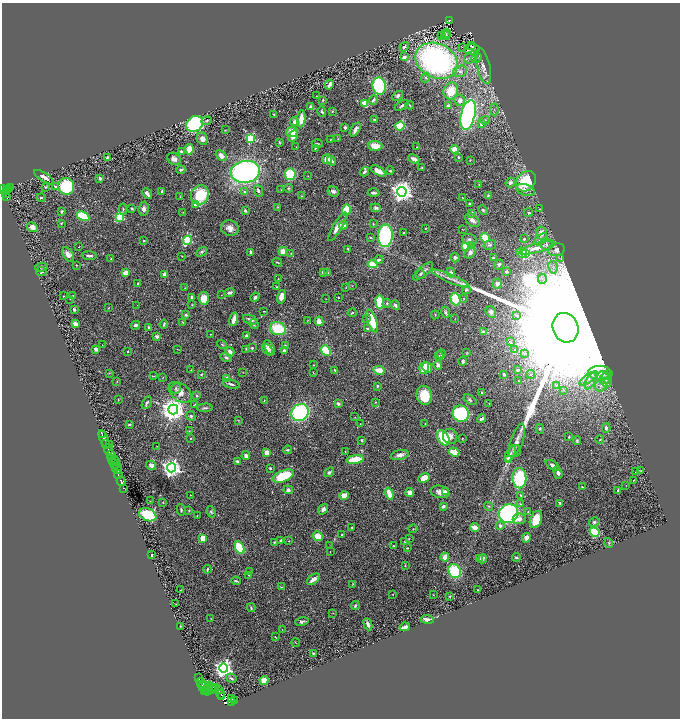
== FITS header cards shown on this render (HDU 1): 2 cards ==
NAXIS1  =                 1356
NAXIS2  =                 1432

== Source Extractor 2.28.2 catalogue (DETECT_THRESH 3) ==
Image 1356 x 1432 px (HDU 1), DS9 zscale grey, zoomed out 1/2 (1 PNG px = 2 x 2 image px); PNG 682 x 720 px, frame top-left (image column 1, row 1431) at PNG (2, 3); each listed source drawn as its Kron ellipse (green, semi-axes under 4 px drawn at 4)
Background 0.477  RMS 0.026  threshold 0.079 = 3 sigma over >= 5 px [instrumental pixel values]
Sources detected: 498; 35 cannot appear on this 1/2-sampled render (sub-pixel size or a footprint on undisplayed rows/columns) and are neither listed nor drawn; the other 463 listed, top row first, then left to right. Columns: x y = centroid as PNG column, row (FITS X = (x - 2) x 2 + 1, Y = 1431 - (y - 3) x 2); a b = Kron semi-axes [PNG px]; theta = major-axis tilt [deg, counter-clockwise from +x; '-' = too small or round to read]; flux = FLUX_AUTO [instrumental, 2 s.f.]
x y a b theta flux
450 20 3 2 - 51
447 33 5 3 - 4.1
442 36 3 2 - 54
446 36 4 3 - 4.3
471 45 4 3 - 9.9
404 47 5 2 - 17
462 47 2 1 - 30
472 49 7 5 -5 28
404 57 4 3 - 20
471 58 7 5 36 18
477 58 5 3 - 6.1
436 61 22 17 -27 1500
483 66 18 6 -77 42
460 71 7 5 20 21
426 78 5 4 - 7.7
329 85 5 3 - 27
379 86 8 6 -83 550
451 91 8 7 - 99
316 96 3 2 - 2.1
398 96 5 4 - 10
323 100 4 3 - 5.3
373 100 5 4 - 11
460 100 5 5 - 25
365 104 4 3 - 76
402 105 8 3 32 10
409 105 4 3 - 6.5
448 106 3 3 - 9
310 107 4 3 - 14
494 109 6 2 89 5.1
332 111 3 3 - 3.9
322 112 5 3 - 8
273 114 2 1 - 2.7
468 115 15 7 77 1300
301 119 8 3 84 62
374 119 4 2 - 3.6
485 120 5 4 - 8.6
206 121 5 4 - 7.4
294 122 4 3 - 18
195 124 9 7 38 800
481 124 3 3 - 18
400 126 5 4 - 120
345 127 3 3 - 11
225 130 3 2 - 2.6
355 130 8 3 59 18
292 132 6 5 - 58
293 136 6 4 63 31
251 138 3 3 - 390
202 139 6 5 - 34
338 139 3 2 - 2.7
330 140 2 2 - 1.5
279 142 4 3 - 4
317 144 5 2 - 5.5
375 146 7 5 -4 66
296 147 3 3 - 2.5
416 147 2 1 - 2.1
315 148 3 2 - 4
189 149 5 3 - 66
454 149 4 3 - 78
181 152 3 3 - 12
221 156 6 4 -44 31
107 157 3 2 - 6.3
458 157 3 2 - 6.3
174 159 7 5 -35 26
327 159 5 5 - 56
414 159 5 3 - 29
470 160 3 2 - 3.2
332 161 5 3 - 14
422 168 4 3 - 3.8
181 170 4 3 - 8
378 171 8 4 -30 34
390 171 4 3 - 6.1
245 172 14 11 8 1600
364 172 5 3 - 14
290 174 5 5 - 240
308 176 2 2 - 1.8
44 177 11 3 -33 32
100 178 4 3 - 9
526 181 11 9 45 200
510 183 5 4 - 15
479 185 3 2 - 3.4
66 186 8 8 - 340
46 187 4 3 - 6.9
55 187 2 2 - 42
10 188 4 2 - 30
289 188 4 3 - 5.4
8 189 4 2 - 28
4 190 5 2 - 100
7 190 2 2 - 27
281 190 2 2 - 2.2
525 190 10 5 -17 26
162 191 3 3 - 11
258 191 6 3 -72 14
333 191 6 5 - 16
245 192 4 4 - 8
402 192 5 4 - 4000
147 193 6 3 -48 16
374 193 6 3 2 10
5 194 3 2 - 47
200 195 10 8 59 220
301 196 3 2 - 2.7
488 196 3 3 - 6.2
6 197 4 3 - 68
180 197 3 2 - 2.5
41 198 4 3 - 6.9
462 198 2 2 - 2.6
469 203 3 2 - 4.7
195 205 3 3 - 22
278 207 4 2 - 2.5
376 208 5 3 - 13
123 209 5 3 - 7.5
132 209 3 2 - 10
144 209 7 5 86 19
539 209 4 3 - 4.3
346 210 6 3 75 210
483 210 5 3 - 6.3
245 211 3 2 - 9.9
62 212 4 2 - 7.7
183 212 2 2 - 2.4
529 212 4 3 - 6.8
472 213 3 3 - 11
83 216 7 4 -27 180
120 217 3 3 - 290
472 220 8 5 -43 23
61 223 3 2 - 4.3
373 224 3 2 - 3.6
343 225 4 4 - 26
32 227 5 4 - 46
337 227 16 4 60 55
230 228 9 7 -17 36
426 228 2 2 - 3.2
462 229 2 1 - 1.4
404 233 3 2 - 5.5
541 233 6 5 - 38
385 236 11 7 88 640
370 238 2 2 - 3.9
485 238 5 4 - 75
524 239 2 2 - 9.2
541 239 8 4 37 15
144 240 2 2 - 13
187 240 4 3 - 360
469 240 7 5 -22 16
546 244 6 5 - 17
490 245 6 5 - 12
465 246 4 4 - 61
471 246 2 2 - 69
79 247 2 1 - 2.3
537 248 19 4 15 70
348 249 3 3 - 4.7
556 250 8 6 11 34
283 251 4 4 - 41
202 252 6 3 33 8.7
251 252 3 2 - 12
291 253 3 3 - 3.3
470 253 6 4 55 23
522 253 5 5 - 71
526 253 3 3 - 360
68 254 8 5 -57 26
89 256 7 3 -3 13
182 256 2 2 - 2
455 257 5 4 - 15
494 258 4 2 - 16
561 258 4 3 - 5.2
111 259 3 2 - 2.9
379 260 4 4 - 14
277 262 5 2 - 5.3
373 264 5 3 - 110
76 265 2 2 - 2.8
499 265 5 4 - 15
41 267 6 4 9 8.7
553 267 6 4 -81 18
423 271 12 5 41 20
506 271 4 3 - 9.5
41 272 5 4 - 9
323 272 3 3 - 11
451 272 5 4 - 14
126 273 4 3 - 59
328 273 3 3 - 3.1
420 274 5 3 - 7.1
164 275 2 2 - 54
278 279 2 2 - 2.3
451 279 20 4 -23 36
542 279 5 3 - 11
138 284 3 2 - 5.1
497 284 5 4 - 20
352 286 3 2 - 1.9
276 287 4 4 - 5.5
346 287 3 1 - 1.8
185 288 3 2 - 2.6
466 290 4 3 - 6.7
230 293 5 3 - 12
73 295 3 2 - 3.4
221 295 2 1 - 1.4
63 296 2 2 - 3.5
192 297 3 2 - 18
255 297 5 3 - 13
281 297 7 4 77 42
338 297 2 2 - 3.8
204 298 6 5 - 74
70 299 2 2 - 1.8
326 299 2 2 - 1.6
455 299 6 5 - 200
464 299 3 2 - 3
380 302 6 4 -83 140
387 303 4 3 - 5.9
137 305 3 2 - 1.7
192 305 3 2 - 4.2
395 305 5 3 - 11
108 308 3 2 - 1.6
74 309 3 3 - 9.3
264 311 2 1 - 2.8
446 312 6 3 -66 11
491 312 6 5 - 21
352 313 4 2 - 5.3
186 315 3 3 - 13
435 315 4 2 - 3.9
516 315 4 3 - 4.3
367 318 4 4 - 7.7
234 319 7 3 74 50
455 319 3 2 - 2.1
250 320 8 3 -20 17
307 320 3 2 - 1.8
319 321 5 4 - 36
372 321 12 4 -71 170
183 322 4 2 - 2.9
75 324 4 3 - 34
164 324 4 2 - 8.1
254 324 5 4 - 8.3
135 325 5 4 - 13
149 328 3 3 - 12
566 328 15 12 -67 560000
278 329 8 6 -17 210
367 329 3 2 - 8.6
483 332 4 3 - 22
210 334 2 1 - 2.9
246 335 3 3 - 8.3
157 337 2 2 - 51
510 342 2 2 - 8.9
222 344 5 2 - 4.3
102 345 3 2 - 1.7
285 345 4 3 - 3.7
269 347 8 4 -59 33
252 348 2 2 - 7
96 349 4 4 - 12
177 349 4 2 - 2.7
246 349 4 3 - 5.1
515 349 3 2 - 2.7
268 350 6 3 -47 9.6
326 350 5 4 - 170
128 351 3 2 - 2.6
284 351 2 2 - 26
230 352 5 4 - 22
467 353 4 2 - 3.2
524 353 3 3 - 4.8
441 354 5 4 - 5.8
439 356 5 2 - 4.2
226 357 5 4 - 11
463 361 4 3 - 9.9
314 365 2 2 - 2.3
438 365 4 4 - 19
427 367 5 4 - 99
424 368 6 5 - 120
191 370 2 2 - 3.5
335 370 3 2 - 8
379 370 6 4 -13 56
518 370 4 3 - 13
243 372 4 2 - 2.2
313 372 3 3 - 3.6
109 373 4 2 - 3.7
600 373 11 7 2 44
201 374 3 3 - 6.4
530 374 4 4 - 7.5
504 375 4 3 - 10
607 375 5 4 - 8.8
153 376 4 2 - 3
163 377 2 2 - 2
604 377 6 6 - 30
227 378 2 2 - 58
589 378 11 4 34 26
606 380 7 5 -72 25
117 381 3 2 - 3.3
519 381 4 3 - 5
591 381 9 4 62 25
231 384 9 3 -15 13
556 385 3 2 - 2.4
377 386 3 3 - 6.2
601 386 6 5 - 22
176 388 6 4 47 8.9
563 390 2 2 - 2.5
180 392 13 8 -37 42
482 393 4 3 - 6.8
424 395 9 7 -80 120
197 396 3 3 - 6.7
118 400 3 2 - 3.7
264 400 3 2 - 3
470 400 7 4 -33 7.8
375 402 2 2 - 2.6
147 403 7 3 61 11
489 403 3 2 - 1.9
338 404 3 2 - 23
195 405 3 2 - 2.4
205 408 8 3 3 9.7
173 410 5 5 - 5800
300 412 9 8 - 680
461 414 8 8 - 410
191 416 4 3 - 7.5
355 417 2 2 - 2.2
481 419 4 3 - 16
238 420 3 3 - 3.1
129 424 3 3 - 5.8
360 424 2 1 - 1.8
425 424 2 1 - 1.8
606 428 5 3 - 13
540 429 5 4 - 6.4
189 431 3 2 - 3.1
103 435 3 3 - 60
450 436 8 7 - 33
569 437 4 2 - 4.6
190 438 2 2 - 3.3
443 438 8 5 -61 220
104 439 10 3 -67 240
462 439 3 2 - 3.2
362 440 3 2 - 7
517 440 18 6 71 41
600 440 4 3 - 5
577 441 4 3 - 6.5
106 444 3 2 - 150
109 445 2 1 - 31
157 446 2 1 - 1.1
108 449 5 2 - 150
287 450 5 3 - 7
514 451 7 5 31 15
266 452 4 3 - 38
345 452 2 1 - 1.5
454 452 5 3 - 120
511 453 9 3 64 16
111 455 5 3 - 270
400 455 9 5 12 22
246 456 4 4 - 16
112 459 2 1 - 38
355 459 9 3 8 160
508 459 3 3 - 110
115 461 4 1 - 55
237 461 4 3 - 9.3
114 463 6 2 -59 45
151 465 5 4 - 20
553 465 7 4 -29 23
118 467 2 1 - 6.1
172 468 4 4 - 2600
270 468 3 2 - 6.8
117 469 5 2 - 21
640 470 3 2 - 2.7
329 472 6 4 38 11
636 472 3 3 - 3.1
558 473 6 3 -73 19
118 474 4 2 - 190
283 476 11 5 22 200
424 478 6 4 27 62
519 478 10 7 -87 370
634 480 2 2 - 2.4
121 481 4 2 - 220
626 485 2 2 - 1.4
582 487 2 2 - 4.6
123 488 2 1 - 5
288 490 4 4 - 16
618 490 4 2 - 6.2
410 492 4 4 - 28
440 492 9 6 -13 33
446 492 4 3 - 38
389 493 6 3 -71 84
190 495 2 2 - 1.9
521 495 4 3 - 6.1
344 496 4 4 - 50
150 501 2 1 - 1.8
163 502 2 2 - 3.7
560 503 4 3 - 14
520 504 4 3 - 5.4
443 506 4 3 - 15
489 506 4 4 - 8.2
323 509 6 4 55 17
181 510 6 3 -78 7.6
189 510 4 3 - 4.4
211 512 5 4 - 8.3
528 512 3 3 - 4
508 513 10 9 - 1100
148 515 9 6 -22 280
197 516 2 2 - 2
519 519 6 5 - 28
536 519 9 5 68 110
594 522 5 4 - 12
500 525 4 4 - 15
352 527 2 2 - 4.7
475 527 5 3 - 46
413 529 4 3 - 3.8
595 532 5 4 - 240
342 535 2 2 - 3.4
318 536 5 4 - 71
203 538 4 3 - 56
526 538 5 4 - 28
409 539 3 2 - 2.9
281 540 3 2 - 10
289 541 3 2 - 2.9
274 542 3 2 - 5
405 542 2 2 - 6.7
609 543 5 3 - 4.3
330 546 2 2 - 2.3
394 546 2 2 - 3.3
240 548 6 4 -65 240
407 548 2 2 - 3.2
330 551 2 1 - 2.7
151 555 3 3 - 8.1
445 557 4 3 - 57
516 557 4 3 - 8.7
480 558 3 3 - 11
483 559 5 3 - 13
405 566 3 2 - 3.1
207 569 4 2 - 5.7
455 571 7 6 - 270
250 572 3 2 - 7.3
249 575 3 2 - 2.5
313 579 7 3 40 30
236 581 5 2 - 6.9
353 584 4 2 - 2.8
281 587 3 2 - 3.2
180 590 2 1 - 2.5
478 590 2 2 - 2.3
393 594 2 2 - 2.3
433 595 2 2 - 2.3
450 596 3 2 - 3
176 604 2 2 - 2.1
355 606 4 3 - 8
251 608 4 3 - 5.4
333 613 3 3 - 2.9
211 618 3 2 - 1.8
427 619 6 3 -9 38
302 621 7 3 11 11
368 624 6 3 -67 17
180 626 3 2 - 2.9
405 627 5 3 - 24
282 629 3 2 - 2.1
275 637 4 2 - 2.7
296 643 4 1 - 2.6
313 653 4 3 - 7.7
223 668 4 4 - 2300
199 677 2 1 - 40
231 678 5 3 - 8.4
264 680 4 4 - 57
201 683 5 3 - 530
208 685 3 2 - 170
203 686 5 2 - 510
206 686 3 2 - 310
212 687 3 2 - 100
216 688 2 1 - 21
212 689 2 1 - 22
214 689 2 1 - 45
219 689 2 1 - 14
209 690 2 2 - 92
204 691 4 2 - 130
207 691 5 2 - 150
221 694 4 3 - 180
222 697 2 1 - 54
232 698 2 1 - 18
235 700 2 1 - 17
231 702 2 1 - 69
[35 sub-pixel or undisplayed-footprint detections neither listed nor drawn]